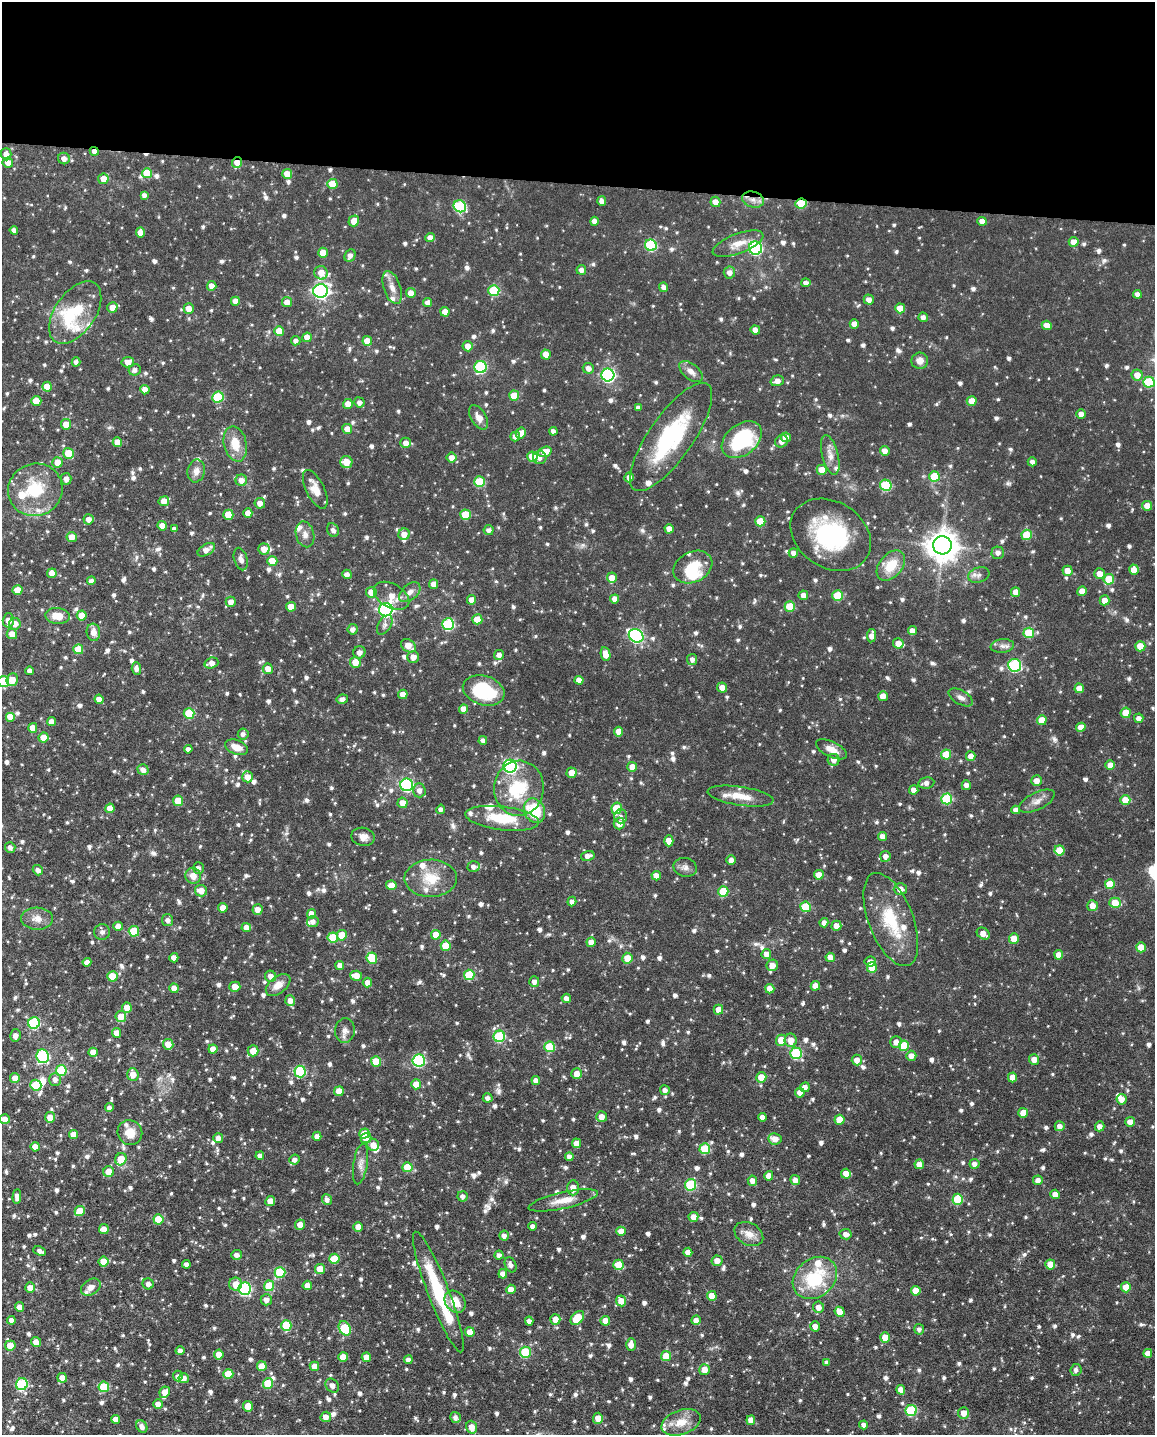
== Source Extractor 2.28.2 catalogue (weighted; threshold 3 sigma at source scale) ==
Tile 3 of 4 x 3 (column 3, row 1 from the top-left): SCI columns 2308-3460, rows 3088-4520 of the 4615 x 4632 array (HDU 1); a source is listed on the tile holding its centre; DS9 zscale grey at full resolution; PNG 1157 x 1437 px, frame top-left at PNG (2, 2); each listed source drawn as its Kron ellipse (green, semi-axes under 4 px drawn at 4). Shown black and unused: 13% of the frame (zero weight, under 6 of 12 exposures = <1% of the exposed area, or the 3 px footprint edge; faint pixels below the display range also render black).
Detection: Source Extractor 2.28.2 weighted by HDU 2 'WHT'; one run over the whole footprint, this tile lists its part. Background 0.0696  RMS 0.0044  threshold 0.0179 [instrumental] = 3 sigma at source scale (4.09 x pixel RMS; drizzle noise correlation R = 1.36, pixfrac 0.8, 0.05/0.05 arcsec/px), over >= 5 px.
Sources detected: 1171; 2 inside a brighter object's white glare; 1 cosmic-ray / hot-pixel residue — neither listed nor drawn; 39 inside a brighter listed object's ellipse — not listed separately; of the other 1129, all 500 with FLUX_AUTO >= 1.48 (the completeness limit of this list) listed and drawn (629 fainter detections not listed), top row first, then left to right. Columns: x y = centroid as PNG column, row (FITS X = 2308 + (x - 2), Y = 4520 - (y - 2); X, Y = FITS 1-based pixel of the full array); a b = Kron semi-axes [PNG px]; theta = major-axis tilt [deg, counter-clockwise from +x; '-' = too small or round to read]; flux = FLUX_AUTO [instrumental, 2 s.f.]
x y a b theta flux
94 151 5 4 - 2.3
6 154 6 5 - 2.7
64 158 6 5 - 2.5
8 163 5 5 - 3.4
237 163 5 5 - 3.9
147 173 5 5 - 8.5
287 174 5 5 - 4.5
103 179 5 5 - 4
332 184 5 5 - 7.5
144 195 4 4 - 1.5
753 200 11 8 -13 2.9
602 201 5 4 - 1.9
715 202 5 5 - 3.1
801 203 6 5 - 12
460 206 6 6 - 30
354 221 5 5 - 4.3
594 221 4 4 - 2.5
982 221 5 4 - 4.1
14 230 4 4 - 1.6
140 232 5 4 - 3.3
430 238 5 4 - 2.9
1074 242 5 5 - 3.4
738 244 27 9 21 5.8
651 245 6 5 - 30
756 248 6 6 - 46
323 253 5 5 - 4.1
350 255 6 5 - 1.9
581 270 5 5 - 1.8
729 272 6 5 - 2.2
321 273 7 6 - 4.8
806 283 4 4 - 1.9
212 286 5 5 - 3.1
664 287 5 4 - 1.7
392 288 17 8 -72 3.4
494 290 5 5 - 19
321 291 7 7 - 130
411 293 5 5 - 2.8
1137 294 4 4 - 1.7
869 300 5 5 - 2.4
235 301 4 4 - 3.1
287 302 5 5 - 3.7
428 303 4 4 - 2.4
112 307 5 5 - 4.2
900 308 5 5 - 6.6
189 309 5 5 - 4
445 312 4 4 - 3.5
75 313 35 20 55 33
923 317 5 4 - 2
854 324 4 4 - 3.4
1047 325 5 4 - 4
755 330 4 4 - 2.9
279 331 5 5 - 7.1
307 337 5 4 - 3.5
296 341 4 4 - 1.7
367 341 5 4 - 5.6
468 346 5 5 - 3.6
546 354 5 4 - 4
920 361 8 8 - 3
76 362 4 4 - 1.5
128 362 6 5 - 3.7
480 367 6 6 - 37
588 368 6 5 - 2.8
135 370 6 5 - 1.7
691 371 14 7 -39 2.8
608 375 6 6 - 74
1137 375 5 5 - 3.9
777 381 7 5 16 2.7
1149 382 5 5 - 23
47 387 5 5 - 5.3
145 390 4 4 - 3.5
514 396 5 5 - 9.5
218 397 6 5 - 23
36 401 5 5 - 6.5
972 401 5 4 - 5.4
359 402 5 5 - 1.9
348 404 5 5 - 3.5
638 408 4 4 - 1.5
1081 414 4 4 - 2.4
479 417 13 7 -60 3.5
66 424 5 5 - 5.1
347 429 5 5 - 3.6
553 431 4 4 - 1.9
521 433 5 5 - 3.4
515 436 5 4 - 2.1
671 437 64 22 55 41
786 437 5 4 - 2.9
742 440 22 15 39 34
781 441 7 6 - 2.5
117 442 5 4 - 4.1
406 443 5 5 - 2.6
235 444 18 11 -76 7.5
885 451 5 4 - 3
545 452 7 5 19 6.4
69 453 6 5 - 8.7
830 455 20 8 -75 4
452 457 5 5 - 3.1
532 457 5 5 - 7.3
540 458 7 6 - 2
58 462 5 5 - 5.5
346 462 6 6 - 5.8
1032 462 4 4 - 1.8
822 470 5 5 - 5.9
196 471 11 8 77 2.7
934 476 5 5 - 9.7
629 477 5 4 - 2.5
66 479 6 5 - 2.2
241 480 6 5 - 3.5
480 482 5 5 - 18
886 485 6 5 - 24
315 489 21 9 -64 5.5
35 490 27 26 - 21
164 501 5 5 - 4.8
260 503 5 5 - 2.8
1147 506 5 5 - 3.8
248 513 5 4 - 3.5
228 515 5 5 - 8.6
465 515 5 5 - 12
89 519 5 5 - 3
760 521 5 5 - 9.7
162 526 5 4 - 3.7
174 529 4 4 - 1.7
669 529 4 4 - 3.2
333 530 7 5 -63 1.7
489 530 5 5 - 1.6
305 534 13 9 -75 2.6
404 534 6 5 - 3.3
831 535 43 33 -33 47
1027 535 5 5 - 12
72 537 5 5 - 4.2
942 545 9 9 - 650
264 549 6 5 - 4.2
206 550 10 5 31 2.9
793 553 5 4 - 2.1
998 553 6 6 - 1.9
241 559 11 6 -73 2
272 561 5 5 - 7.4
891 565 17 11 50 10
693 567 20 15 27 13
1134 570 5 5 - 3.9
1067 571 5 5 - 3.9
52 573 4 4 - 4.4
347 574 5 4 - 2.2
1100 574 5 5 - 3.7
979 575 11 7 18 1.8
612 578 5 5 - 4.1
1109 579 5 5 - 9.8
91 581 4 4 - 2
434 584 4 4 - 3.4
18 590 5 4 - 5.5
1082 591 5 4 - 4.1
371 592 5 5 - 5.4
410 592 12 7 42 2.7
1016 592 5 4 - 3.7
803 595 5 5 - 2.7
392 596 19 12 -29 5.7
838 596 5 5 - 13
615 599 4 4 - 2.8
472 600 5 4 - 3.6
1105 600 5 5 - 3.9
231 602 5 5 - 2.8
790 606 5 5 - 11
291 607 5 5 - 5
386 610 7 6 - 91
82 615 5 5 - 6.1
57 616 12 8 -7 5.9
477 619 5 5 - 8.5
8 620 7 5 88 3.9
15 624 6 5 - 3.7
448 624 6 6 - 34
385 625 11 6 57 1.6
353 629 5 5 - 2
912 631 4 4 - 3
93 632 9 7 -84 3
1029 633 5 5 - 16
12 634 5 5 - 3.8
636 636 8 6 -35 62
872 636 7 4 81 3
898 643 5 5 - 3.6
408 646 8 6 -37 4.9
1002 646 12 7 6 2
1140 646 5 5 - 6.7
78 649 5 5 - 8.3
359 652 6 6 - 2.4
606 654 7 5 -80 4.1
499 655 5 5 - 2.3
413 657 6 6 - 3
692 659 5 5 - 1.9
355 662 5 5 - 5.4
211 663 7 5 18 3
1015 665 6 6 - 41
136 669 6 4 -87 1.8
268 669 5 5 - 3.8
30 671 4 4 - 2.1
12 680 6 5 - 4.6
579 680 4 4 - 3.3
4 681 5 5 - 21
722 687 5 5 - 3.8
1079 688 5 5 - 4.5
484 690 21 14 -17 26
403 694 4 4 - 4.4
883 696 5 4 - 4.1
961 697 13 7 -30 2.2
99 699 4 4 - 3
342 699 6 4 11 2
463 709 5 4 - 3.8
189 713 5 5 - 12
1126 713 5 5 - 7.2
10 717 5 5 - 5.1
1139 718 5 5 - 2.2
1042 720 5 5 - 5.9
52 722 4 4 - 3.2
1081 727 5 4 - 4
33 728 5 4 - 3.7
619 732 5 4 - 4.2
243 734 5 5 - 1.6
43 737 5 5 - 5.2
483 740 4 4 - 1.7
236 747 12 7 -20 4.3
188 749 4 4 - 1.7
831 749 17 7 -27 4.4
946 754 5 5 - 9.8
971 756 5 4 - 2.9
834 760 6 6 - 2.6
1110 765 5 4 - 4.2
510 766 6 6 - 75
632 767 5 5 - 4.3
143 770 6 5 - 2.2
571 773 5 5 - 4.6
248 777 5 5 - 4
1037 781 5 5 - 3.4
926 783 8 5 10 2.1
407 785 6 6 - 55
966 785 5 4 - 2.1
519 788 27 25 85 18
419 790 7 6 - 2.3
914 790 4 4 - 2.4
741 796 33 9 -9 7.2
947 799 5 5 - 23
1125 800 5 5 - 5.7
178 801 5 5 - 7.8
1037 801 19 8 26 3.3
403 803 5 5 - 3.9
110 808 5 4 - 4.2
617 808 6 5 - 14
441 809 5 4 - 1.6
1016 810 4 4 - 1.9
534 811 13 10 -62 18
621 816 7 6 - 1.7
502 818 37 11 -7 16
619 824 6 5 - 4.4
883 836 4 4 - 2.9
363 837 11 9 -11 2.9
669 841 5 4 - 3.8
10 847 5 5 - 1.6
1060 850 5 5 - 8.2
588 856 7 5 14 2.4
885 856 5 5 - 2.1
731 860 5 4 - 2.8
474 867 6 5 - 1.7
685 867 12 9 -11 2.2
198 868 6 5 - 1.9
38 870 5 5 - 2
819 875 5 5 - 4.3
193 876 8 7 - 3.6
656 876 4 4 - 3.3
431 878 26 18 1 11
1110 884 5 5 - 9.4
391 885 5 4 - 4
900 889 6 6 - 3.2
201 891 6 5 - 4.3
723 891 5 5 - 13
572 901 5 4 - 1.7
1115 903 5 5 - 8.3
1093 906 5 5 - 3.9
806 907 5 5 - 13
223 908 4 4 - 4.6
257 910 5 5 - 3.4
311 914 5 4 - 4.5
37 919 16 11 -3 4
168 920 6 5 - 1.7
891 920 49 22 -69 22
313 922 6 5 - 1.9
824 923 5 4 - 2.2
118 926 5 4 - 3.3
836 926 5 5 - 3.6
246 928 5 4 - 3.5
134 931 5 5 - 11
102 932 8 7 - 1.6
983 934 7 5 -35 3.1
342 935 5 5 - 7.8
436 935 5 4 - 6.1
333 938 5 5 - 11
1014 939 5 5 - 5.5
591 942 4 4 - 3.6
446 946 5 5 - 9.5
1141 947 5 5 - 5.9
766 954 5 5 - 3.2
1059 955 4 4 - 3.5
830 957 4 4 - 3.3
174 958 4 4 - 2.9
372 958 6 5 - 12
627 958 5 5 - 5.8
870 961 6 5 - 2.5
87 962 4 4 - 2.3
340 965 4 4 - 2.6
772 965 6 5 - 4.4
872 968 5 5 - 7.6
469 975 5 5 - 15
112 976 5 5 - 11
271 976 6 5 - 2.4
356 976 6 5 - 4.6
534 982 5 5 - 2.2
367 983 5 5 - 2.7
278 985 14 8 38 4.2
815 986 5 4 - 3.4
235 987 5 5 - 3.7
174 988 5 4 - 3.1
770 989 5 4 - 3.4
566 998 5 4 - 2.3
290 1000 5 5 - 3.2
127 1008 5 5 - 4
718 1010 5 4 - 3.8
121 1016 5 5 - 6.7
34 1023 6 5 - 32
345 1031 12 10 84 2.4
116 1033 5 4 - 3.7
16 1035 6 5 - 1.9
499 1036 5 5 - 26
781 1040 5 5 - 6.8
791 1040 7 6 - 5.6
896 1042 6 5 - 2.6
168 1044 5 5 - 3.8
904 1046 5 5 - 12
550 1047 5 5 - 17
213 1049 4 4 - 3.3
253 1051 5 5 - 5.3
93 1052 4 4 - 3.4
796 1053 6 5 - 29
43 1056 7 6 - 41
911 1056 5 5 - 2.9
1034 1059 5 5 - 3.4
419 1060 6 6 - 45
857 1060 5 5 - 3.4
376 1061 5 5 - 9.4
61 1071 5 5 - 20
300 1072 6 5 - 30
133 1074 6 5 - 4.2
577 1074 5 5 - 3.7
761 1077 5 5 - 6.9
1012 1077 5 4 - 3
15 1078 5 4 - 3.7
55 1079 6 6 - 2.2
536 1080 4 4 - 2.3
416 1084 5 5 - 6.1
36 1085 5 5 - 15
805 1087 5 5 - 2.7
665 1090 5 5 - 2
339 1091 5 5 - 5
800 1092 5 5 - 2.7
488 1098 5 4 - 1.6
1122 1099 5 5 - 3.2
109 1108 4 4 - 1.9
1023 1113 5 4 - 3.9
50 1117 5 5 - 4
602 1117 5 5 - 3.6
762 1117 4 4 - 2.1
5 1119 5 5 - 3.2
840 1120 5 5 - 7
1130 1122 5 4 - 3.6
1060 1126 5 5 - 2.5
1100 1126 5 4 - 2.4
130 1133 13 12 - 5.2
364 1134 5 5 - 7
74 1135 5 4 - 3.9
317 1136 4 4 - 2.1
218 1138 5 5 - 2.9
366 1138 5 5 - 4
775 1139 6 6 - 3.7
576 1143 5 4 - 3.3
373 1145 6 6 - 4
35 1147 5 4 - 3.4
705 1149 5 5 - 15
260 1156 4 4 - 2.3
569 1157 4 4 - 2.3
121 1159 6 5 - 8.4
295 1160 5 5 - 1.6
360 1164 21 7 81 2.8
919 1164 5 4 - 3.6
974 1164 5 5 - 2.2
407 1167 5 5 - 9.6
109 1172 5 5 - 5.3
846 1174 5 5 - 3.7
769 1176 5 4 - 3.2
795 1180 5 4 - 3
1038 1180 5 5 - 2.5
752 1181 5 4 - 2.6
691 1185 6 5 - 26
573 1188 7 6 - 4
1055 1194 5 4 - 3.1
463 1196 5 5 - 1.7
17 1197 7 4 86 2.1
958 1199 5 5 - 16
327 1200 6 5 - 1.7
563 1200 35 8 13 6.2
270 1201 5 4 - 3.7
80 1211 5 5 - 7.3
693 1217 5 5 - 3.2
158 1219 5 5 - 9.4
300 1225 5 5 - 3.6
533 1226 4 4 - 1.9
358 1227 5 4 - 4
104 1229 5 5 - 3.2
621 1231 5 4 - 3.6
749 1234 15 11 -29 3.9
846 1234 6 5 - 2.2
504 1236 5 4 - 2
40 1251 6 4 -22 1.7
688 1252 4 4 - 3
237 1255 5 5 - 1.9
499 1255 4 4 - 1.7
334 1259 5 5 - 9.9
717 1261 5 5 - 3.3
104 1262 5 5 - 6
186 1264 4 4 - 2
1050 1264 5 5 - 6.1
510 1265 8 5 -65 1.8
619 1265 5 5 - 7.8
320 1269 5 5 - 6.8
280 1272 5 5 - 20
503 1274 5 4 - 3
815 1278 24 19 39 24
148 1284 5 5 - 1.7
236 1284 6 6 - 4.6
307 1285 5 4 - 3.5
269 1286 5 5 - 12
91 1287 11 7 33 2.6
1126 1287 5 5 - 6.4
30 1288 5 5 - 3.6
245 1289 6 6 - 47
511 1289 5 4 - 4.1
916 1291 5 5 - 5.9
438 1292 64 10 -69 27
712 1296 5 5 - 5.2
266 1300 5 5 - 2.3
621 1301 5 5 - 3.9
455 1302 12 9 -52 6.6
19 1307 5 4 - 2.9
819 1307 5 5 - 3.1
840 1312 5 4 - 4.1
577 1318 8 5 48 9.3
555 1319 5 5 - 3.8
11 1320 4 4 - 1.9
696 1320 5 4 - 2.4
529 1321 4 4 - 2.1
605 1321 5 5 - 4.2
286 1325 5 5 - 13
815 1326 5 5 - 2.9
345 1328 7 5 -60 20
919 1329 5 5 - 1.5
470 1332 5 5 - 5.1
885 1338 5 5 - 6.3
36 1342 5 4 - 3
10 1345 5 5 - 4.8
631 1345 6 4 -90 3.1
180 1351 4 4 - 2
525 1352 5 5 - 20
1148 1353 4 4 - 3.7
219 1354 5 5 - 3.6
666 1356 5 5 - 7.6
343 1357 5 4 - 4.8
366 1357 5 4 - 4.2
408 1360 4 4 - 2.3
827 1363 4 4 - 1.6
262 1366 5 5 - 5
314 1366 4 4 - 3.6
704 1370 5 5 - 4.4
1076 1370 6 5 - 1.7
228 1374 5 5 - 9.8
178 1376 5 5 - 1.5
62 1378 5 4 - 3.5
184 1378 5 5 - 3.2
268 1383 5 5 - 11
22 1384 6 6 - 31
332 1385 7 6 - 2.2
104 1387 5 5 - 15
901 1390 5 4 - 3.1
165 1392 6 5 - 3.8
158 1404 5 4 - 2.9
248 1406 5 5 - 5.7
911 1410 5 5 - 27
964 1413 5 5 - 3.9
326 1417 5 5 - 3.3
455 1417 5 5 - 1.6
598 1418 5 5 - 3.9
115 1419 4 4 - 3.4
751 1420 5 4 - 3.3
681 1422 20 12 19 6.5
864 1425 4 4 - 1.8
142 1426 6 5 - 2.1
472 1427 6 5 - 4.4
Overlapping masked pixels (flux is a lower limit): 4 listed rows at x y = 94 151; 237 163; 753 200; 801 203
Isophote crosses this tile's border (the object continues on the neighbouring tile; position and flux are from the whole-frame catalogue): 1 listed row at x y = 4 681